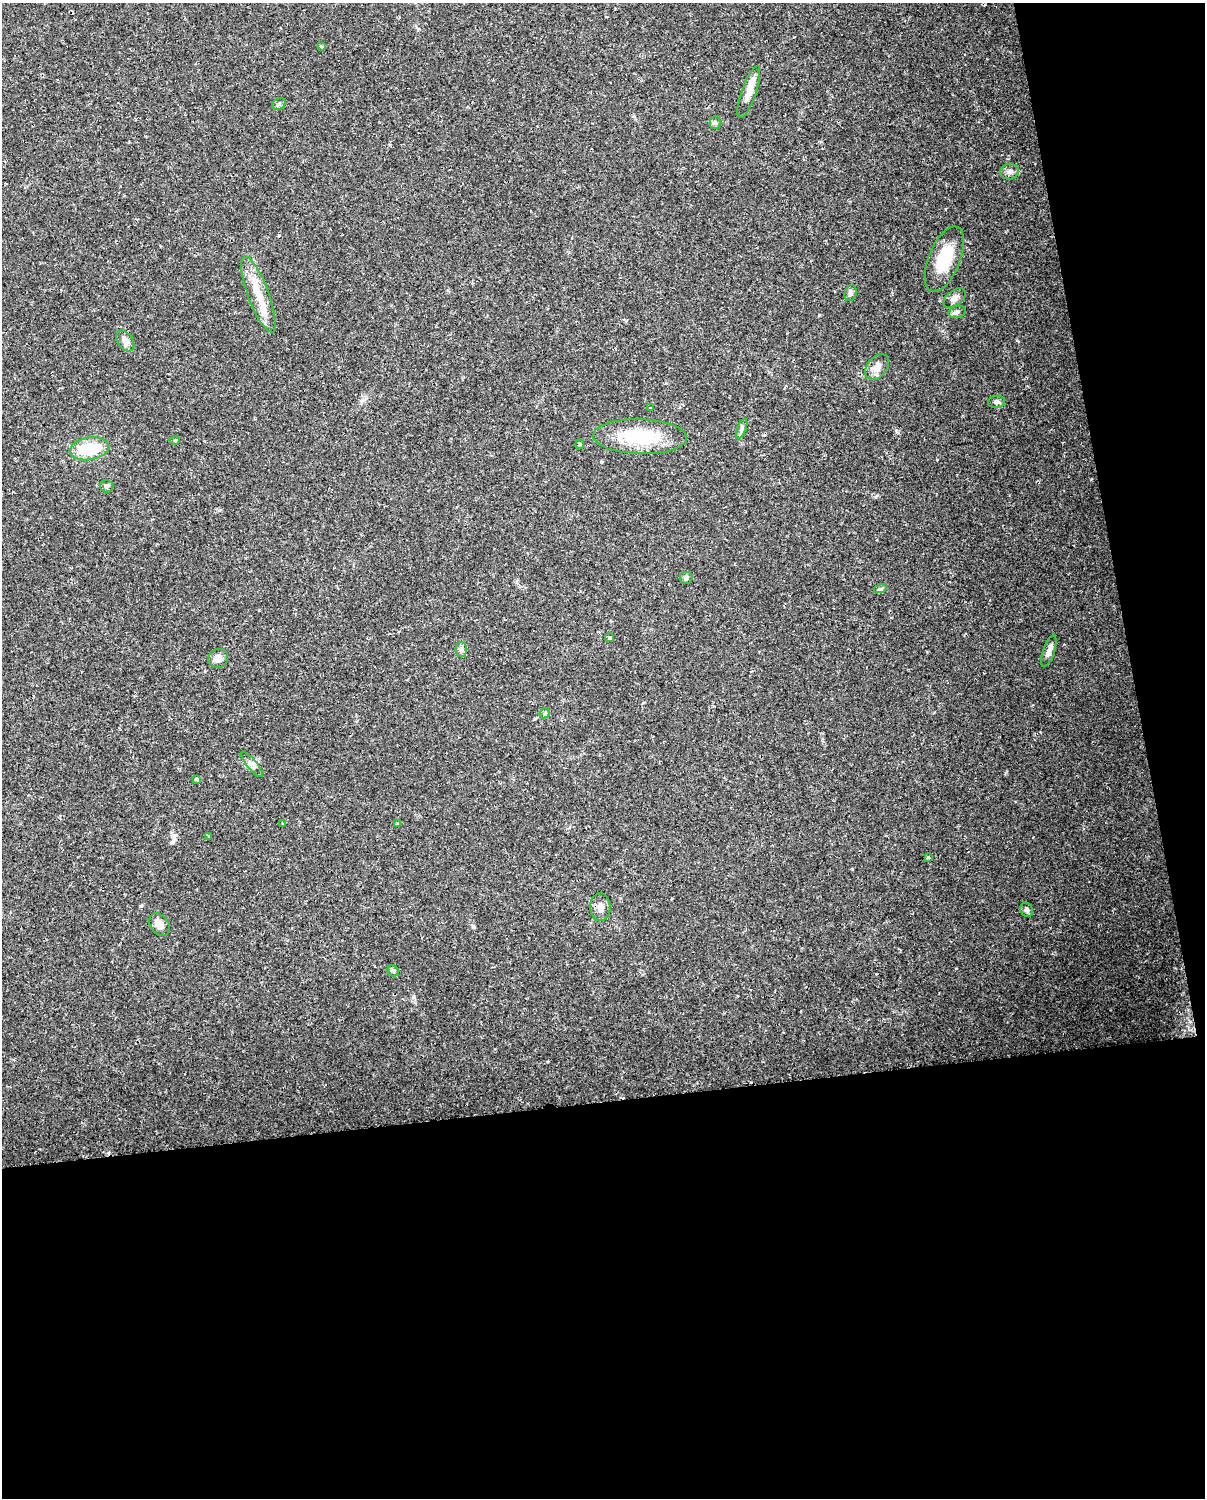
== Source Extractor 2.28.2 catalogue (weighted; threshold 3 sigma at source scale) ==
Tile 12 of 4 x 3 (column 4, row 3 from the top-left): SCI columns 3610-4812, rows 28-1523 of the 4812 x 4588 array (HDU 1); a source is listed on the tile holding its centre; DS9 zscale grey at full resolution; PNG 1207 x 1500 px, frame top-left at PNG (2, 3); each listed source drawn as its Kron ellipse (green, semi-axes under 4 px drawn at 4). Shown black and unused: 32% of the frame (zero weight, under 2 of 3 exposures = <1% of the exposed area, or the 3 px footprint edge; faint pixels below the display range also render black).
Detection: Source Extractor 2.28.2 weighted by HDU 2 'WHT'; one run over the whole footprint, this tile lists its part. Background 0.0362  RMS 0.0036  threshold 0.0163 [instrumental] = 3 sigma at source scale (4.5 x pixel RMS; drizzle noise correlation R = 1.50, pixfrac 1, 0.0396/0.0396 arcsec/px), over >= 5 px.
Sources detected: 39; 2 cosmic-ray / hot-pixel residue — neither listed nor drawn; the other 37 listed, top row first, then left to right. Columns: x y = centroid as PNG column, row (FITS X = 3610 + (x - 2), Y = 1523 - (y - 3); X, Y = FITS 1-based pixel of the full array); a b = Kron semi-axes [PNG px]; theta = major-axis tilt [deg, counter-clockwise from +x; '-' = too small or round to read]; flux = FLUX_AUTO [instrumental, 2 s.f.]
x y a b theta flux
321 47 3 3 - 0.69
749 92 27 7 71 4.5
279 104 7 5 31 0.74
715 122 6 5 - 0.69
1010 172 9 8 - 1.4
944 259 35 15 68 14
851 293 8 6 69 1.1
258 295 40 10 -70 8.6
955 298 13 7 39 1.8
957 312 8 6 17 0.9
125 341 11 7 -56 2
877 367 14 9 50 3
997 402 8 6 8 1.1
650 408 3 2 - 0.42
742 429 10 4 68 0.87
640 437 47 17 -2 22
175 440 5 3 - 0.35
580 444 4 4 - 0.38
89 449 20 11 9 15
107 486 6 6 - 0.82
686 578 6 6 - 0.84
880 589 6 4 18 0.57
610 638 4 4 - 0.79
461 650 7 6 - 0.88
1049 651 16 6 71 1.9
218 658 10 9 - 2.4
545 713 6 4 44 0.5
252 764 16 5 -50 1.6
197 779 3 3 - 1.1
283 823 3 3 - 0.54
397 824 3 3 - 1.2
209 837 3 3 - 0.9
928 858 4 4 - 0.53
600 907 14 10 -87 2.6
1027 910 7 6 - 0.84
159 925 12 9 -54 2.9
393 971 6 5 - 0.59
Unlisted compact peaks at least as high as the median listed source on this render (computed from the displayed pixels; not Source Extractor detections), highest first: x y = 896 430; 819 315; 852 869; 473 926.